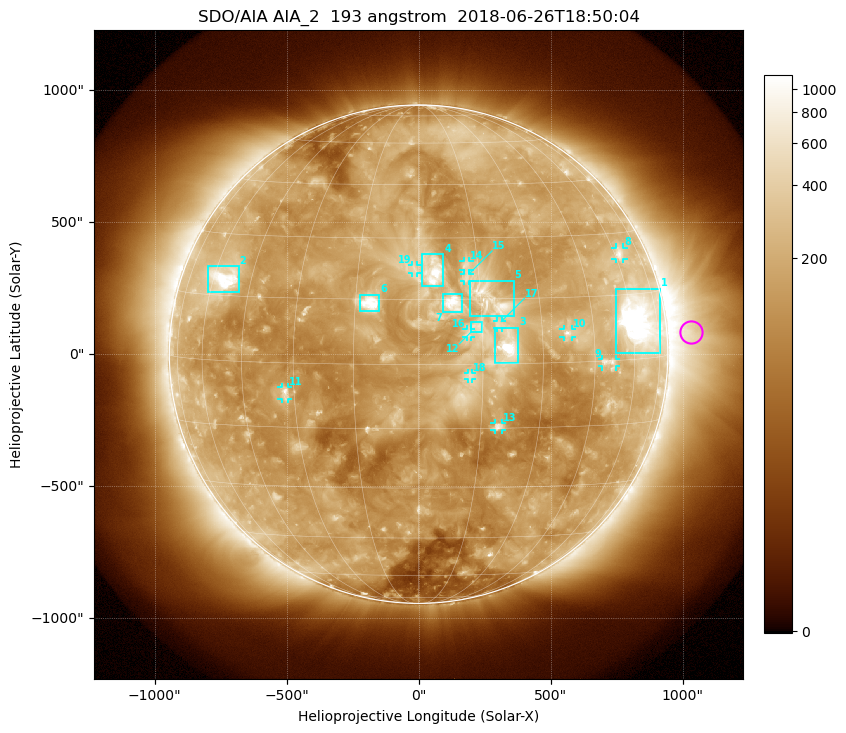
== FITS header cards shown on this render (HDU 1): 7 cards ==
TELESCOP= 'SDO/AIA'
INSTRUME= 'AIA_2'
WAVELNTH=                  193
WAVEUNIT= 'angstrom'
DATE-OBS= '2018-06-26T18:50:04.84'
CTYPE1  = 'HPLN-TAN'
CTYPE2  = 'HPLT-TAN'

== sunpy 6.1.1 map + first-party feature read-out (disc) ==
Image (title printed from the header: SDO/AIA AIA_2  193 angstrom  2018-06-26T18:50:04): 1024 x 1024 px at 2.4 arcsec/px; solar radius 944 arcsec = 393 px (full disc in frame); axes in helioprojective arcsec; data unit not stated in the header (colour bar unlabelled)
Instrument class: DISC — disc imager (sunpy class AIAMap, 193 A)
Bright regions (active regions / flare kernels): reference = the median radial profile (limb darkening/brightening removed); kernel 9 px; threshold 5 sigma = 295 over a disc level ~147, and >= 1.15x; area >= 12 px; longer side >= 9 px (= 22 arcsec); searched inside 0.97 R_sun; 19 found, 19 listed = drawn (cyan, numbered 1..; 11 of them under ~33 arcsec drawn as corner ticks so the feature stays visible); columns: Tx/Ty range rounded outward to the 5 arcsec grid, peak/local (2 s.f.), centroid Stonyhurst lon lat
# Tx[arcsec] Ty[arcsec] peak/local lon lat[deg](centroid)
1 745..915 5..250 23 +63 +9
2 -800..-680 235..335 9.1 -55 +19
3 290..380 -35..100 13 +21 +4
4 10..95 260..380 7.3 +4 +22
5 195..360 145..280 6.1 +18 +15
6 -225..-145 160..225 6.4 -11 +14
7 90..165 160..230 5.1 +8 +14
8 745..775 360..405 4.4 +62 +25
9 695..750 -45..-20 4.4 +50 +0
10 550..580 65..95 5.9 +37 +7
11 -520..-495 -170..-125 5.5 -32 -7
12 200..240 85..120 2.5 +14 +9
13 285..315 -285..-260 4.9 +19 -15
14 170..195 320..355 3.8 +12 +23
15 170..195 275..305 3.1 +12 +20
16 180..200 65..95 2.7 +12 +7
17 295..315 100..125 2.9 +19 +9
18 185..205 -95..-70 2.5 +12 -3
19 -25..-5 305..335 2.8 -1 +22
Off-limb structures (1.02-1.3 R_sun): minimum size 162 px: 3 found; the strongest spans PA ~225..300 deg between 1.02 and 1.3 R_sun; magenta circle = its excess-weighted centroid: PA ~275 deg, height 1.1 R_sun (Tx ~1035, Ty ~85 arcsec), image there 4.1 x the reference